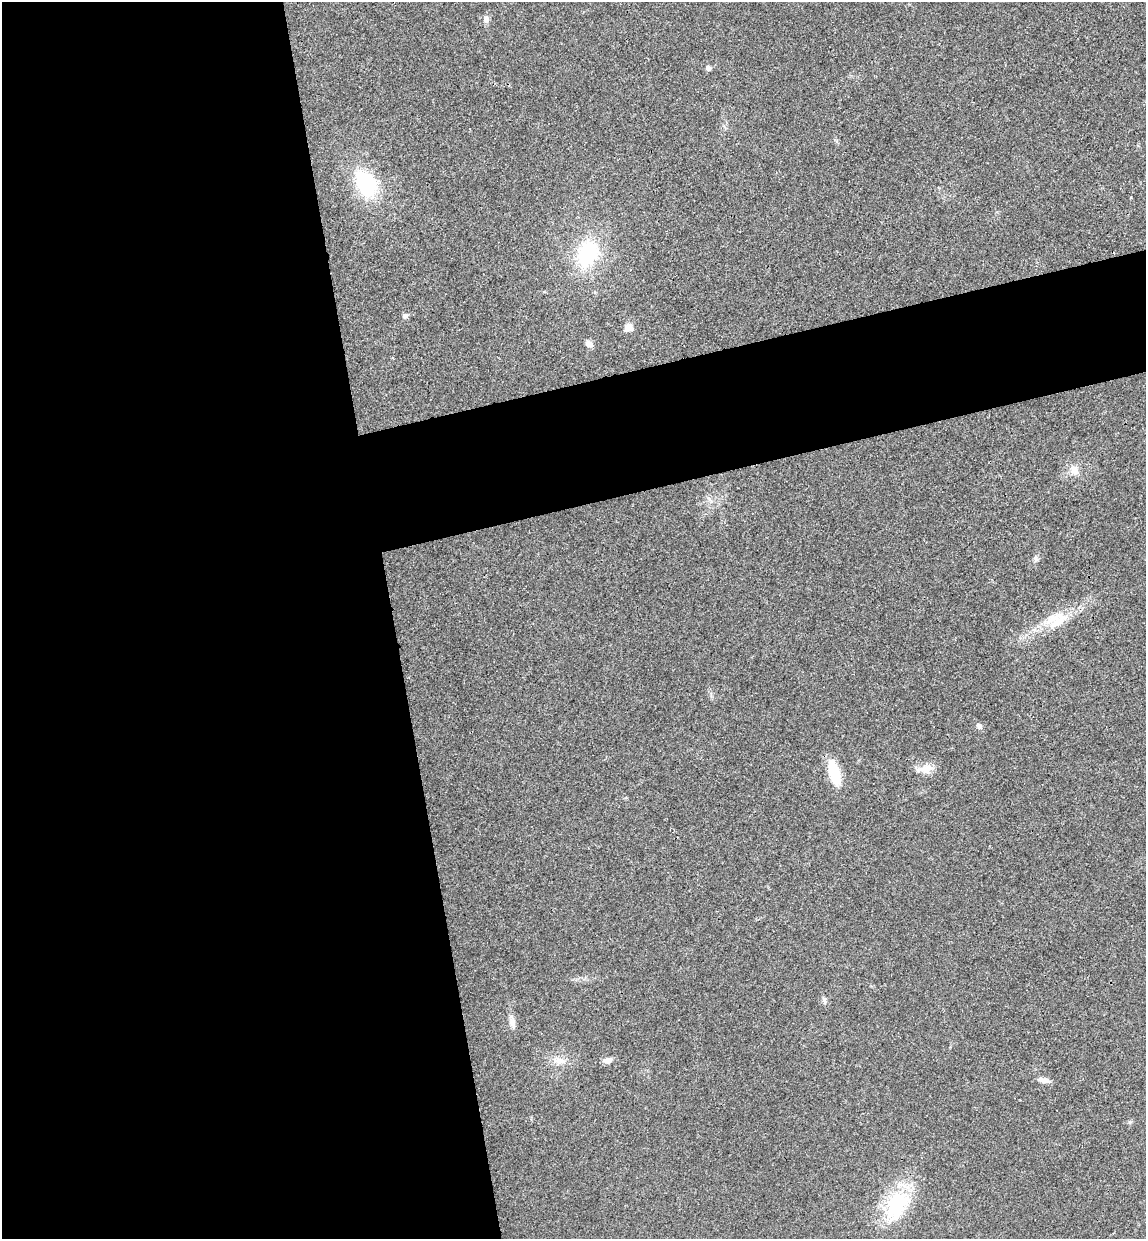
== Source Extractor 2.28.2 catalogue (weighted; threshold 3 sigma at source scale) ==
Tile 9 of 4 x 4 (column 1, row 3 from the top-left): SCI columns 156-1299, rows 1295-2531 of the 5004 x 5061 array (HDU 1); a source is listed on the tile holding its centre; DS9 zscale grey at full resolution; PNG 1148 x 1241 px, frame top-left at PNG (2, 2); no overlay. Shown black and unused: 41% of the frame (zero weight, under 3 of 4 exposures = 6% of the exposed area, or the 3 px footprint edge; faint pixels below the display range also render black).
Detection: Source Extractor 2.28.2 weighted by HDU 2 'WHT'; one run over the whole footprint, this tile lists its part. Background 0.0185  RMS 0.0064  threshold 0.0287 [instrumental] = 3 sigma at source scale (4.5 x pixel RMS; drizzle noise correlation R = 1.50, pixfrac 1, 0.05/0.05 arcsec/px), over >= 5 px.
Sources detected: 19; all 19 listed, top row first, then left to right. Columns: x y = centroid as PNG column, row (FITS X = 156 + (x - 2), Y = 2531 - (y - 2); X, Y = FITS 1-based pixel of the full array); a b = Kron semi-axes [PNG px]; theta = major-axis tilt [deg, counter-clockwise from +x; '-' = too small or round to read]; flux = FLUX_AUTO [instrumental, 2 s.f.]
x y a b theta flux
486 19 9 7 -87 2.4
708 68 5 5 - 2.4
366 184 25 17 -58 46
587 254 28 20 65 44
405 315 7 6 - 1.7
628 327 8 8 - 4.6
589 344 8 7 - 2.8
1074 470 13 10 -64 4.8
1035 559 9 3 -69 0.92
1058 622 29 13 45 15
979 726 7 6 - 2.1
926 769 19 12 11 6.8
834 772 32 12 -75 17
824 1000 11 5 -75 1.6
512 1023 14 7 -75 3.2
607 1060 11 7 10 3
559 1061 20 8 -10 5.6
1043 1080 15 6 -14 3.1
897 1204 36 20 69 44